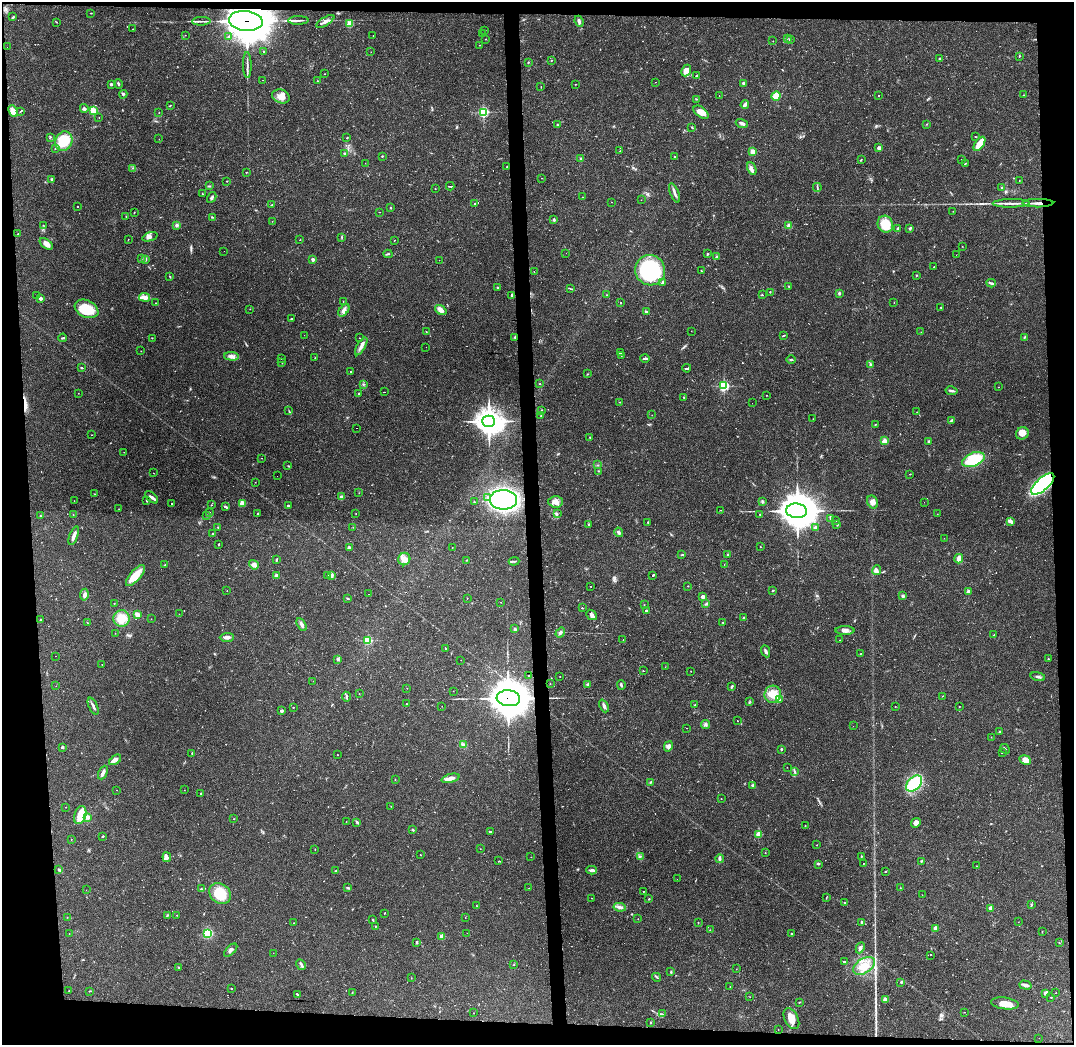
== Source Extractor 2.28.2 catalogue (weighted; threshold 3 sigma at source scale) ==
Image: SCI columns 1-4285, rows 42-4211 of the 4285 x 4255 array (HDU 1 of 3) = the unmasked area's bounding box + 8 px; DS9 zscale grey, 4 x 4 block average (1 PNG px = mean of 4 x 4 image px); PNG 1076 x 1047 px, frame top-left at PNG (2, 2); each listed source drawn as its Kron ellipse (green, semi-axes under 4 px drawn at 4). Shown black and unused: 9% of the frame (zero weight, under 2 of 3 exposures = <1% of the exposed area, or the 3 px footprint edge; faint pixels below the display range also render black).
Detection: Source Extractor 2.28.2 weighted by HDU 2 'WHT'. Background 0.0807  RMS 0.0053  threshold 0.0238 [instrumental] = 3 sigma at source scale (4.5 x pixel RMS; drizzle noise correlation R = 1.50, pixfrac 1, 0.05/0.05 arcsec/px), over >= 5 px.
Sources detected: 649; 9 too faint to see at this stretch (4 x 4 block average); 34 cosmic-ray / hot-pixel residue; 1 long thin detection or spike segment (spike, bleed or trail) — neither listed nor drawn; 9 coinciding with a brighter row at this scale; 12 inside a brighter listed object's ellipse — not listed separately; of the other 584, all 500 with FLUX_AUTO >= 0.663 (the completeness limit of this list) listed and drawn (84 fainter detections not listed), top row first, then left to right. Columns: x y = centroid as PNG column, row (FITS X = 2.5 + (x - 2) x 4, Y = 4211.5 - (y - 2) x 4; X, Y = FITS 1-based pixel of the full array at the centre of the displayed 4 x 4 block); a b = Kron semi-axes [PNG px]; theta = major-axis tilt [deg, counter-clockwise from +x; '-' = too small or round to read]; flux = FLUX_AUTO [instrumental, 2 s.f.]
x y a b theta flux
91 13 2 2 - 1.8
13 17 3 2 - 3.5
298 20 10 2 1 8.8
201 21 9 2 2 9
246 21 17 10 -6 15000
325 21 10 3 32 13
579 21 6 3 -67 9.2
56 22 3 2 - 1.8
350 24 2 2 - 130
133 29 2 2 - 1.3
485 30 2 2 - 2.1
483 34 2 2 - 0.69
185 35 2 2 - 0.69
229 36 4 2 - 4.5
373 36 2 2 - 0.69
787 38 2 2 - 1
486 39 2 2 - 0.83
790 39 3 2 - 4.3
773 41 2 2 - 0.87
479 45 2 2 - 0.9
7 47 2 2 - 0.93
263 52 2 2 - 1.7
371 52 2 2 - 0.73
1019 57 2 2 - 1.8
940 58 3 2 - 3.1
551 60 2 2 - 1.5
528 62 2 2 - 2.9
247 65 13 2 -88 10
686 71 6 4 65 26
325 74 2 2 - 1.2
697 76 2 2 - 6.4
262 80 2 2 - 0.87
318 81 2 2 - 1.6
655 82 2 2 - 1.2
743 83 3 2 - 5.1
111 84 2 2 - 18
118 84 5 2 - 4
575 84 2 2 - 1.2
541 86 2 2 - 0.95
123 94 4 3 - 4.7
719 95 2 2 - 0.7
1024 95 2 2 - 1.5
281 96 9 6 -19 28
776 96 5 4 - 48
879 96 2 2 - 2.7
696 99 2 2 - 1.5
170 105 2 2 - 1.7
745 105 4 2 - 31
84 108 4 2 - 4.7
93 110 2 2 - 210
13 111 6 3 -66 30
21 111 3 2 - 2.2
483 112 2 2 - 440
701 112 9 5 -37 28
159 113 2 2 - 0.81
99 117 2 2 - 0.69
742 123 6 2 -17 10
927 124 2 2 - 1.4
557 125 2 2 - 2.7
692 127 2 2 - 2.9
50 137 2 2 - 1.2
975 137 3 2 - 1.5
347 138 2 2 - 1.3
159 139 2 2 - 0.86
64 141 10 8 66 100
979 144 8 3 55 46
55 148 3 2 - 2.1
879 148 2 2 - 37
620 151 2 2 - 0.92
752 152 2 2 - 110
344 153 4 2 - 2.8
382 156 2 2 - 2
674 157 2 2 - 1.9
580 159 3 2 - 3.3
961 159 2 2 - 0.97
861 160 3 2 - 2
365 163 2 2 - 1.1
965 163 2 2 - 1.6
507 166 2 2 - 1.8
133 168 2 2 - 1.6
752 169 7 2 -68 6.9
246 172 2 2 - 3.3
542 178 2 2 - 0.91
52 180 3 2 - 2.7
1019 180 2 2 - 1.5
227 181 2 2 - 1.6
209 186 4 2 - 2.9
450 186 4 2 - 86
817 187 4 2 - 4.6
435 188 2 2 - 0.87
1002 188 3 2 - 3
674 193 10 2 -69 11
202 194 3 2 - 1.7
212 197 5 2 - 5.3
582 197 2 2 - 0.99
641 200 2 2 - 0.8
611 202 2 2 - 1.3
1011 203 18 2 0 20
1038 203 15 2 1 21
475 204 2 2 - 1.9
272 205 3 2 - 1.3
77 207 2 2 - 1.8
391 208 2 2 - 2.5
953 211 2 2 - 1.3
379 212 2 2 - 0.8
134 213 2 2 - 1.4
126 216 2 2 - 1.3
212 217 2 2 - 3
554 219 3 2 - 4
272 221 2 2 - 1.1
885 224 9 7 -65 53
43 225 2 2 - 1
177 225 3 3 - 7.2
789 226 4 4 - 9.8
898 228 4 2 - 4.6
909 229 3 2 - 2.4
18 234 2 2 - 2.8
150 237 8 3 18 8.2
342 237 3 2 - 1.8
128 239 2 2 - 0.72
300 240 2 2 - 1.3
394 241 2 2 - 0.95
46 244 7 4 -37 17
962 246 2 2 - 0.74
224 251 2 2 - 1.6
566 253 2 2 - 1.3
388 254 4 2 - 3.4
708 254 2 2 - 6.5
956 255 2 2 - 1.1
717 257 3 2 - 3.8
141 259 3 2 - 2
145 259 3 3 - 7.1
313 259 2 2 - 8.1
439 260 2 2 - 0.9
934 267 2 2 - 1.1
650 270 15 14 - 340
702 271 3 2 - 2.2
534 272 2 2 - 1.2
916 275 2 2 - 1.9
170 276 2 2 - 1.3
663 282 3 2 - 6.7
991 283 4 3 - 5.2
789 286 2 2 - 1.8
498 287 2 2 - 3.1
570 288 4 2 - 3.3
770 292 2 2 - 1.5
839 293 2 2 - 5.2
511 295 4 2 - 2.8
607 295 2 2 - 1
762 295 2 2 - 2.2
36 296 2 2 - 0.67
144 297 5 3 - 22
41 299 2 2 - 33
343 301 2 2 - 1.9
155 303 2 2 - 1.5
621 303 2 2 - 27
894 303 2 2 - 0.8
941 307 2 2 - 1.6
87 309 12 8 -25 93
250 309 2 2 - 0.95
344 310 7 3 52 13
441 310 6 4 -37 18
647 312 4 2 - 5.6
291 318 3 2 - 1.5
691 331 2 2 - 0.69
426 332 2 2 - 1.3
921 332 2 2 - 0.69
304 335 2 2 - 0.74
783 335 3 2 - 2.2
515 337 2 2 - 2.9
1024 337 3 2 - 2.7
63 338 4 2 - 4.1
152 338 2 2 - 1.5
359 338 2 2 - 0.98
361 346 10 3 61 15
426 347 2 2 - 7.2
141 351 2 2 - 0.79
620 353 3 2 - 3.6
232 356 7 4 -4 12
621 356 2 2 - 1.3
281 358 2 2 - 1
315 358 2 2 - 1.1
645 358 5 2 - 120
791 360 5 2 - 3.5
282 363 2 2 - 1.2
870 364 4 2 - 3.7
81 368 3 2 - 3.3
687 368 4 2 - 120
351 371 2 2 - 2.1
587 374 2 2 - 1.9
540 384 2 2 - 1.6
363 385 2 2 - 2.1
724 386 2 2 - 480
998 387 2 2 - 1.1
951 391 6 2 -12 6.2
384 392 2 2 - 27
78 393 2 2 - 0.87
358 394 2 2 - 1.8
767 395 2 2 - 0.97
684 397 2 2 - 1.6
620 402 2 2 - 1.7
752 403 2 2 - 1.6
542 410 2 2 - 1.2
289 411 2 2 - 2.1
917 412 2 2 - 1
652 415 2 2 - 1.9
541 416 2 2 - 1.4
813 419 2 2 - 0.78
952 420 3 2 - 2.8
489 421 6 5 - 3500
875 424 2 2 - 1.6
356 428 2 2 - 0.89
1022 433 6 6 - 30
91 435 2 2 - 0.95
590 437 2 2 - 1.9
884 441 2 2 - 110
929 441 3 2 - 3.6
124 452 2 2 - 0.74
262 458 2 2 - 0.72
973 460 12 6 21 140
597 465 2 2 - 1.6
288 466 3 2 - 2
598 471 2 2 - 1.5
153 473 2 2 - 0.71
910 474 2 2 - 1.5
277 476 2 2 - 1.2
255 482 2 2 - 0.67
1043 484 14 6 42 600
359 493 2 2 - 0.71
95 494 2 2 - 1.1
151 497 8 3 -41 8.9
341 497 4 3 - 6.3
488 498 3 3 - 5.1
503 500 14 10 0 780
74 501 2 2 - 1
146 501 3 2 - 1.7
762 501 3 2 - 3.2
474 502 2 2 - 1.8
555 502 7 5 -4 17
873 502 7 5 -62 18
924 502 2 2 - 1
242 503 2 2 - 110
171 504 2 2 - 1.5
211 505 2 2 - 1.2
288 506 2 2 - 14
226 507 4 2 - 4.7
119 509 2 2 - 1.3
720 510 2 2 - 0.93
797 511 10 7 -5 9900
209 512 2 2 - 2.1
257 513 2 2 - 1.9
356 514 2 2 - 1.2
557 514 2 2 - 1.1
937 514 2 2 - 0.83
73 515 2 2 - 0.9
207 515 3 2 - 1.8
760 515 3 2 - 2.3
40 516 2 2 - 1.1
831 518 2 2 - 1.7
836 521 2 2 - 2
1010 521 4 2 - 18
648 522 2 2 - 1.4
589 524 2 2 - 13
837 524 4 2 - 4.1
218 527 2 2 - 1.6
353 527 2 2 - 1.1
815 527 2 2 - 11
619 532 5 2 - 6.2
213 534 2 2 - 3.4
74 536 10 2 68 17
944 538 2 2 - 1.1
218 544 2 2 - 2.9
760 546 2 2 - 1.1
452 547 2 2 - 2.1
349 548 3 2 - 6.7
728 554 2 2 - 2.5
682 555 2 2 - 1.8
276 559 4 2 - 3.2
404 559 6 6 - 23
959 559 5 3 - 17
467 560 2 2 - 1.1
514 561 5 2 - 3.4
165 565 2 2 - 0.98
254 565 5 3 - 14
724 565 2 2 - 0.97
877 570 5 4 - 13
135 575 13 5 49 54
328 575 2 2 - 0.91
653 575 2 2 - 120
276 576 3 3 - 8
331 576 4 3 - 13
591 586 2 2 - 0.88
688 586 2 2 - 2.4
773 590 2 2 - 2.4
227 591 2 2 - 0.94
968 591 2 2 - 12
369 594 2 2 - 3.1
84 595 6 2 81 7.1
703 596 3 3 - 10
903 596 4 3 - 4.8
348 598 3 2 - 2.5
467 598 2 2 - 1
500 602 2 2 - 0.72
114 603 2 2 - 0.87
706 604 2 2 - 2.1
644 605 2 2 - 0.99
582 608 2 2 - 2
646 611 2 2 - 21
179 614 2 2 - 0.96
137 615 3 2 - 30
592 615 6 4 -41 10
744 617 2 2 - 7.1
122 618 8 8 - 51
151 619 2 2 - 0.76
40 620 2 2 - 1.6
723 622 2 2 - 1.3
88 623 2 2 - 0.91
302 624 7 3 -58 8.8
515 629 2 2 - 18
845 631 9 4 0 14
115 633 2 2 - 1.3
560 633 5 3 - 7.7
994 635 2 2 - 1.2
227 637 7 3 3 14
368 640 2 2 - 260
623 640 2 2 - 1.1
840 640 2 2 - 0.82
446 648 2 2 - 2.1
766 651 6 2 -66 7.4
860 654 2 2 - 1.3
55 656 2 2 - 0.68
338 659 3 2 - 3
1048 659 2 2 - 1.7
461 660 2 2 - 1.3
102 665 2 2 - 0.89
665 667 2 2 - 0.74
643 671 2 2 - 1.6
691 671 2 2 - 0.86
528 675 2 2 - 1.8
560 677 2 2 - 1.3
1038 677 7 3 -14 7.9
313 681 2 2 - 0.66
550 684 2 2 - 1
588 685 3 2 - 3.3
621 685 5 2 - 4.7
56 686 2 2 - 0.71
732 687 4 2 - 5
407 688 2 2 - 0.69
453 691 2 2 - 0.72
359 694 2 2 - 1.3
773 694 8 8 - 40
942 696 2 2 - 0.93
347 697 5 2 - 3.2
508 698 12 8 -5 11000
780 699 2 2 - 3.2
749 701 2 2 - 1.5
406 704 2 2 - 2.2
694 705 2 2 - 1.6
93 706 9 2 -65 8.8
442 706 2 2 - 0.74
604 706 7 2 -66 9.7
293 707 2 2 - 1.1
895 707 2 2 - 1.2
959 707 2 2 - 0.95
282 711 2 2 - 24
737 721 2 2 - 1
706 724 4 3 - 6.4
853 726 2 2 - 0.85
687 728 2 2 - 0.77
1000 731 2 2 - 3.6
991 737 2 2 - 1.1
463 744 3 2 - 5.2
668 746 5 3 - 8.5
62 747 2 2 - 19
781 749 3 2 - 3
1005 749 5 2 - 4.2
192 753 2 2 - 1.6
1002 753 2 2 - 5.4
337 755 2 2 - 1.1
115 760 7 3 35 15
1025 760 6 4 -23 26
787 767 2 2 - 1.1
795 772 3 2 - 2.7
103 773 7 3 66 11
450 778 9 4 16 17
395 780 2 2 - 1.6
651 782 4 2 - 3.4
914 784 10 6 46 200
753 785 4 3 - 6
117 790 2 2 - 1.2
184 790 2 2 - 0.92
201 793 2 2 - 8
721 799 2 2 - 1.1
391 806 2 2 - 0.87
66 807 2 2 - 0.75
80 815 9 5 72 55
87 817 3 3 - 14
234 819 2 2 - 1.9
346 821 2 2 - 0.84
357 822 3 2 - 6.5
916 823 5 4 - 17
805 826 2 2 - 1.2
413 829 3 2 - 2.6
490 831 2 2 - 54
759 834 2 2 - 120
103 836 2 2 - 9.8
71 839 2 2 - 1.2
816 845 2 2 - 1.4
315 849 2 2 - 1.3
480 849 2 2 - 0.84
765 853 2 2 - 0.88
420 855 2 2 - 2.3
640 856 2 2 - 1.7
861 856 2 2 - 1.4
167 857 5 3 - 16
531 857 2 2 - 0.68
720 859 4 2 - 8.3
498 861 2 2 - 1.6
921 861 3 2 - 2.2
818 864 3 2 - 2.6
863 864 2 2 - 3.7
977 866 2 2 - 1.7
59 869 3 3 - 3.6
592 870 5 2 - 12
336 871 2 2 - 2.2
885 871 2 2 - 3.7
677 879 2 2 - 0.72
348 888 4 2 - 4.5
529 888 2 2 - 0.86
900 888 2 2 - 0.97
201 889 3 2 - 2.2
86 890 2 2 - 0.81
643 891 2 2 - 1.6
220 894 12 9 -38 75
922 895 2 2 - 7.6
826 897 2 2 - 1.1
592 898 2 2 - 1.2
649 899 2 2 - 2
844 902 2 2 - 1.8
1031 905 3 2 - 2.4
476 906 2 2 - 0.98
620 907 6 3 -9 11
991 908 2 2 - 45
384 913 2 2 - 1.6
167 915 3 2 - 2.7
177 915 2 2 - 2.4
67 917 2 2 - 1.6
465 918 2 2 - 0.81
638 919 2 2 - 0.79
373 920 3 2 - 2.7
698 922 2 2 - 1.8
862 922 3 2 - 8.7
1018 922 2 2 - 0.68
294 923 2 2 - 1.3
375 926 2 2 - 2
936 928 2 2 - 15
710 930 2 2 - 0.89
1042 932 2 2 - 1.1
208 933 4 4 - 71
467 933 2 2 - 0.7
791 933 2 2 - 3.6
69 934 2 2 - 0.85
442 936 2 2 - 88
417 943 3 2 - 2.5
1059 943 2 2 - 1.1
860 948 6 2 65 10
231 950 8 3 43 8.5
273 953 2 2 - 0.71
931 955 2 2 - 91
844 962 2 2 - 39
301 965 6 2 -58 5.8
514 965 2 2 - 1.5
864 966 12 7 30 48
179 967 3 2 - 3
736 969 2 2 - 0.81
671 972 3 2 - 3.1
657 977 4 2 - 3.4
411 978 2 2 - 0.8
901 982 3 2 - 2.6
1025 985 6 3 -17 13
730 986 2 2 - 1.5
231 988 2 2 - 4.9
69 991 2 2 - 1.8
89 991 3 2 - 1.5
352 993 2 2 - 2.5
1046 993 3 2 - 10
1056 993 2 2 - 1
297 994 3 2 - 2.4
750 997 2 2 - 0.82
1051 997 2 2 - 1.6
885 1000 4 3 - 11
799 1002 3 2 - 1.6
1005 1003 14 6 -7 38
964 1012 2 2 - 1.1
473 1013 2 2 - 0.74
662 1014 2 2 - 1.7
791 1019 11 6 -63 40
650 1022 2 2 - 1.6
778 1030 2 2 - 0.97
1039 1038 2 2 - 1.1
Overlapping masked pixels (flux is a lower limit): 4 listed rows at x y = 246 21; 1038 203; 1043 484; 508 698
Diffuse or blended objects may show on this block-average render without a row.